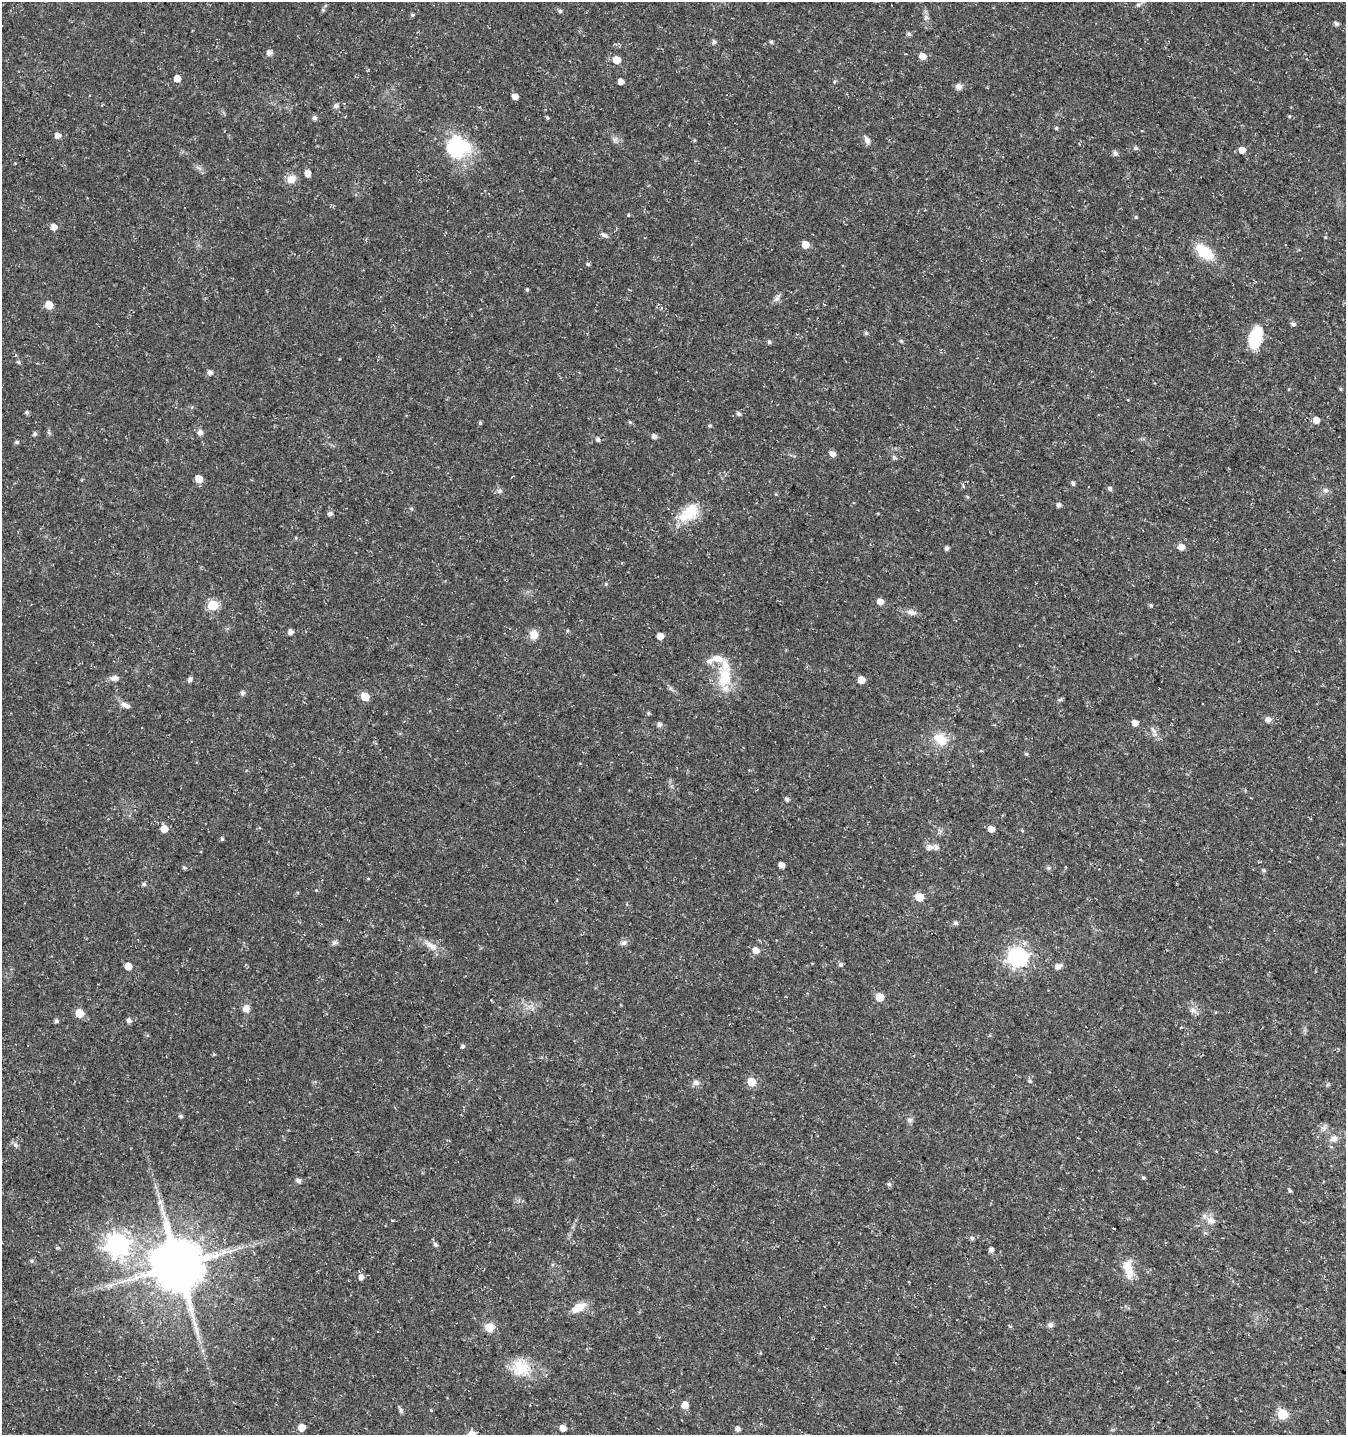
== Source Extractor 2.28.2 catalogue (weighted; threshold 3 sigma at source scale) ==
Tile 6 of 4 x 4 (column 2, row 2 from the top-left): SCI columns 1544-2887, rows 2876-4308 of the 5842 x 5743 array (HDU 1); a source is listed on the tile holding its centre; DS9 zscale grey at full resolution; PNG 1348 x 1437 px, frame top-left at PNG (2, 2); no overlay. Shown black and unused: <1% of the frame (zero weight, under 3 of 5 exposures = <1% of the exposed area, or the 3 px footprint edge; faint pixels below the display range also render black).
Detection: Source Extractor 2.28.2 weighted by HDU 2 'WHT'; one run over the whole footprint, this tile lists its part. Background 0.0225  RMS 0.0021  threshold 0.0094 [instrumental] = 3 sigma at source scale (4.5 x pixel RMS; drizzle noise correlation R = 1.50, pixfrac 1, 0.0396/0.0396 arcsec/px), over >= 5 px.
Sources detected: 168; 1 inside a brighter object's white glare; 1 long thin detection or spike segment (spike, bleed or trail) — not listed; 4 inside a brighter listed object's ellipse — not listed separately; the other 162 listed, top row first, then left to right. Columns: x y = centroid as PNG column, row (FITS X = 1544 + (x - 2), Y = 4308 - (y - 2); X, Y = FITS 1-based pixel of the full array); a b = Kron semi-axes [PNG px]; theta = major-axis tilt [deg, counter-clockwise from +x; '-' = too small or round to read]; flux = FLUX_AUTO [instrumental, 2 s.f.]
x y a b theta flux
1138 5 7 4 0 0.39
323 10 6 3 -19 0.24
560 11 5 4 - 0.48
412 15 5 4 - 0.34
926 17 8 6 -88 0.67
1336 23 6 5 - 0.52
909 34 5 5 - 0.47
714 42 5 5 - 0.52
771 42 5 4 - 0.38
269 53 5 5 - 1.1
922 56 5 5 - 2.1
616 60 5 5 - 3.2
177 78 5 5 - 2.1
621 82 5 4 - 1.3
958 86 9 7 -47 0.82
515 97 5 4 - 1.4
336 106 6 5 - 0.67
1289 116 5 4 - 0.23
315 118 5 5 - 0.53
547 118 5 4 - 0.32
1056 128 5 4 - 0.26
58 135 5 5 - 1.3
614 140 7 4 72 0.44
867 140 10 7 -62 0.94
458 147 33 23 19 13
1136 148 6 5 - 0.43
1242 150 7 6 - 1.3
1115 153 6 5 - 0.66
307 173 6 5 - 1.4
291 179 11 9 26 1.9
628 215 4 4 - 0.22
1136 217 4 4 - 0.24
54 227 5 5 - 1.5
604 235 8 6 -20 0.67
1325 237 5 3 - 0.17
805 244 6 5 - 2.6
1204 252 24 13 -38 6
588 264 5 4 - 0.36
527 289 5 4 - 0.27
777 298 13 4 48 0.71
49 305 5 5 - 3.5
661 308 5 3 - 0.22
1293 324 6 5 - 0.54
866 333 5 4 - 0.37
1255 337 26 13 76 7.2
901 341 5 4 - 0.27
769 342 5 4 - 0.4
18 362 5 5 - 0.3
210 372 6 5 - 0.79
1340 389 5 3 - 0.23
27 413 5 4 - 0.42
738 414 6 4 -42 0.44
1316 420 6 5 - 1.7
630 422 6 4 -44 0.26
480 423 4 4 - 0.33
709 426 4 4 - 0.29
200 432 7 6 - 0.97
35 434 5 5 - 0.46
654 436 5 4 - 0.86
598 439 5 4 - 0.59
17 442 5 4 - 0.4
832 453 7 5 -38 0.94
894 458 5 5 - 0.45
199 479 5 5 - 2.9
1073 484 5 4 - 0.47
1110 489 6 5 - 0.54
1325 490 8 6 1 0.63
499 491 7 6 - 0.51
1058 505 5 4 - 0.63
411 509 5 4 - 0.28
689 513 30 17 37 6.3
330 514 6 5 - 0.67
296 538 5 3 - 0.19
1181 547 7 6 - 1.4
946 548 5 4 - 0.61
606 584 5 4 - 0.25
880 601 6 5 - 1.4
213 605 6 6 - 13
1151 605 5 4 - 0.32
911 612 13 8 -11 1.1
567 631 5 3 - 0.22
290 632 4 4 - 1.1
534 635 11 9 -88 2
660 636 5 4 - 1.8
710 661 11 8 20 1
725 677 31 17 88 7.2
114 678 12 8 1 0.96
190 680 6 5 - 0.55
861 680 5 5 - 3.3
242 693 6 5 - 0.59
365 696 5 5 - 4.8
125 705 13 7 -24 1
648 713 5 4 - 0.33
1268 720 6 5 - 1.1
1135 723 5 5 - 1.4
659 724 5 5 - 0.75
1153 730 12 4 -50 0.77
940 739 20 15 -45 3.9
1026 754 5 4 - 0.3
787 799 5 4 - 0.57
164 829 6 5 - 2.6
991 829 5 5 - 1.5
1022 830 5 3 - 0.19
222 839 5 4 - 0.33
929 847 8 7 - 0.91
781 865 5 4 - 1.4
184 867 5 4 - 0.34
1048 868 6 5 - 0.36
1263 870 5 4 - 0.41
368 878 5 3 - 0.18
144 884 5 5 - 0.41
919 897 6 5 - 4.1
955 923 6 5 - 0.49
334 943 9 5 17 0.5
623 943 8 7 - 0.69
431 946 20 8 -30 2
756 950 6 5 - 1.7
1017 957 8 7 - 96
840 965 6 5 - 0.48
128 966 5 5 - 2.4
1058 966 9 6 27 1.1
879 997 6 5 - 4.1
246 1008 9 8 - 1.3
1193 1010 8 6 -46 0.76
79 1013 5 5 - 6
129 1020 5 5 - 0.81
56 1021 5 4 - 0.48
463 1046 5 4 - 0.46
214 1054 5 3 - 0.19
1029 1081 6 4 -42 0.37
696 1082 8 7 - 0.84
751 1082 6 5 - 4.6
181 1116 4 4 - 0.42
909 1120 7 7 - 0.6
1334 1138 11 9 13 1.3
15 1145 7 6 - 0.53
1143 1178 5 4 - 0.33
298 1180 6 5 - 0.62
889 1184 6 5 - 0.38
1290 1191 5 4 - 0.34
162 1208 13 3 90 0.65
1211 1221 12 8 -33 1.5
1114 1228 4 3 - 1.2
972 1238 6 5 - 0.46
117 1244 8 8 - 140
435 1244 6 5 - 0.52
991 1250 5 4 - 0.8
31 1261 6 5 - 0.38
178 1265 15 14 - 1200
1127 1268 23 15 85 3.4
361 1277 5 5 - 0.97
579 1307 17 11 20 2.7
1050 1325 7 7 - 0.66
1010 1326 5 3 - 0.27
489 1327 8 8 - 2.7
521 1368 24 21 -26 6
685 1405 5 5 - 2.3
401 1410 7 5 -70 0.45
1282 1414 6 6 - 11
302 1428 5 5 - 2.4
563 1428 5 4 - 1.6
738 1429 5 4 - 0.89